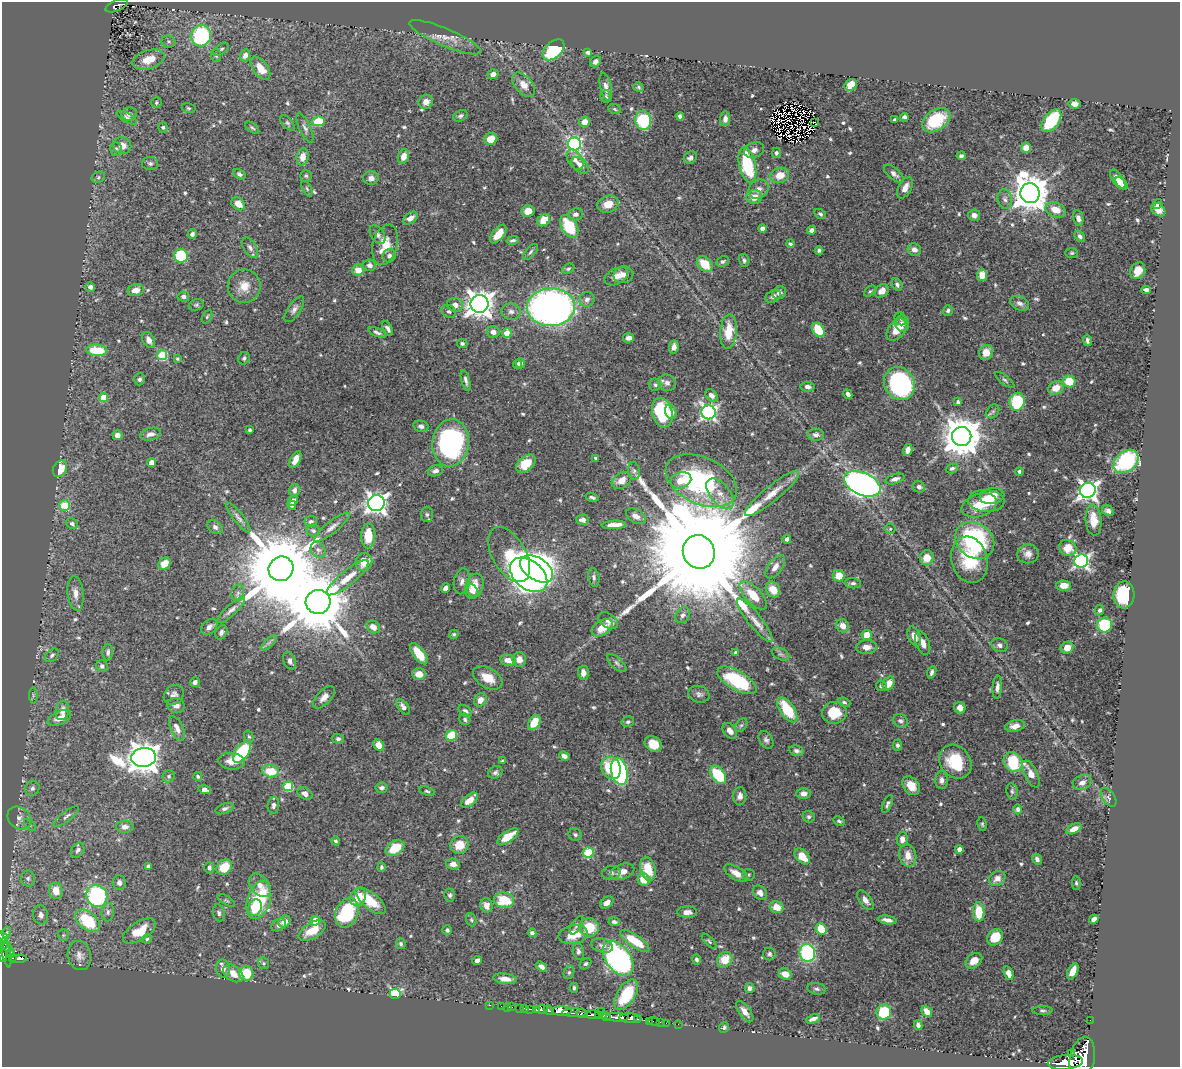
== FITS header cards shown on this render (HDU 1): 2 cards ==
NAXIS1  =                 1178
NAXIS2  =                 1065

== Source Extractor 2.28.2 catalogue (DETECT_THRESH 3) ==
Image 1178 x 1065 px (HDU 1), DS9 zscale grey, 1 PNG px = 1 image px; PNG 1182 x 1069 px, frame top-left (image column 1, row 1065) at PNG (2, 2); each listed source drawn as its Kron ellipse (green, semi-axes under 4 px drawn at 4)
Background 0.451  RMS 0.013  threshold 0.0388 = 3 sigma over >= 5 px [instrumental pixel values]
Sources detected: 644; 2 with non-positive FLUX_AUTO (blend fragments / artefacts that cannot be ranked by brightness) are neither listed nor drawn; of the other 642, the 500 brightest by FLUX_AUTO listed and drawn (142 fainter detections omitted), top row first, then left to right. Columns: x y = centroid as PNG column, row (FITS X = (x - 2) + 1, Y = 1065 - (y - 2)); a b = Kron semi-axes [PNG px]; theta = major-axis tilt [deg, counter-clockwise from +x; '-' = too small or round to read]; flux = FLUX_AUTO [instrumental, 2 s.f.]
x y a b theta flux
117 6 12 5 22 95
201 36 11 10 - 100
445 37 39 9 -23 12
168 42 7 6 - 1.7
221 49 9 5 34 2
554 50 13 8 44 71
588 52 4 3 - 2.3
216 55 6 5 - 1.9
245 55 6 5 - 5.4
149 59 16 9 17 15
595 62 6 5 - 3.7
260 68 13 7 -54 13
493 74 5 5 - 3.6
524 85 14 8 -49 8.8
851 85 6 5 - 14
606 87 14 5 -77 4.3
638 87 5 4 - 1.5
606 96 6 5 - 1.8
156 102 5 5 - 1.5
426 102 7 7 - 5.9
1074 104 6 4 -8 6.6
189 108 7 5 -15 1.5
615 109 6 5 - 1.4
129 114 8 6 13 3.3
460 116 7 5 28 2.2
680 116 4 4 - 1.9
904 117 4 4 - 2.2
127 118 11 4 -29 2.6
725 119 7 5 84 4.3
643 120 9 8 - 44
895 120 4 3 - 1.6
936 120 16 10 34 41
318 121 6 5 - 25
1051 121 13 7 52 47
584 122 5 5 - 6.9
814 122 3 2 - 2.3
287 123 9 5 -48 1.8
163 127 5 4 - 1.7
252 128 8 4 -37 1.6
305 128 15 5 -65 3.9
491 139 6 6 - 13
574 144 6 6 - 160
122 145 9 8 - 9.3
1026 148 5 5 - 7.6
116 149 7 5 89 2
754 150 10 7 18 3.9
776 153 5 4 - 2
403 156 7 5 68 8.2
961 156 4 3 - 1.9
303 157 8 6 78 8.5
690 158 7 5 38 2.7
575 160 11 7 -58 5.2
150 163 8 6 -1 2.4
580 165 10 6 -45 5.9
747 165 18 8 -77 59
239 174 6 4 -32 1.9
894 174 12 5 -40 4
780 175 9 7 18 13
306 176 6 6 - 1.6
98 177 7 5 24 1.5
371 178 8 7 - 4.6
1118 179 11 5 -56 9
1122 183 8 4 -48 2.8
905 188 11 6 61 7.2
307 189 8 4 -63 1.6
759 189 11 9 40 5.9
1030 193 10 9 - 2200
754 197 8 7 - 10
1005 199 10 7 -79 3.6
238 204 7 5 -41 8.8
608 204 11 8 20 11
1157 204 5 4 - 2.1
1056 210 10 7 -22 12
1158 210 8 5 -39 6.9
528 211 6 6 - 9.8
575 214 7 6 - 3.7
820 214 6 4 -30 1.9
974 215 6 5 - 4
410 218 8 5 37 5.5
1078 218 8 5 -78 3.8
544 220 7 5 43 13
569 226 12 7 -58 35
762 229 4 4 - 5.9
812 230 4 4 - 3.7
192 234 5 4 - 2.5
378 234 10 6 -55 3.6
498 234 11 5 51 11
1080 236 6 4 -52 2.8
513 240 6 3 13 1.9
790 244 4 3 - 1.8
385 245 20 12 76 17
250 248 11 6 -59 3.7
819 250 4 4 - 1.9
914 250 7 6 - 4.3
531 252 9 5 49 2
1072 253 6 5 - 1.6
181 256 7 6 - 48
389 256 7 6 - 3.2
744 260 6 5 - 1.9
723 261 6 5 - 2
705 264 9 6 -44 19
370 265 6 5 - 3.4
568 269 6 4 28 1.5
358 270 6 5 - 10
1138 271 9 7 58 12
623 275 10 8 13 5.7
982 275 6 5 - 11
616 276 12 8 28 7.2
897 285 6 5 - 2.5
244 286 17 16 - 13
90 287 5 4 - 3
136 290 8 6 14 8.4
1146 290 4 4 - 3.2
870 291 7 4 44 1.4
882 291 8 6 44 9
779 293 7 6 - 2.9
183 296 6 5 - 3.1
773 296 8 6 30 3.4
587 299 8 7 - 3.9
1020 303 10 6 -24 3.7
479 304 9 8 - 1000
196 305 8 5 19 1.7
455 305 8 6 -14 5.6
551 307 24 19 2 480
294 309 15 6 56 4
948 310 5 5 - 2.2
449 311 7 6 - 2.4
511 311 9 8 - 4.2
207 317 7 4 63 1.4
900 319 6 5 - 1.7
902 324 8 7 - 4.3
388 328 8 4 -61 3
818 330 7 5 -59 25
897 330 13 8 49 14
728 331 17 8 86 22
377 332 9 4 -23 2.6
493 332 6 6 - 5.3
507 333 5 4 - 12
629 338 5 4 - 3.6
149 340 8 6 -61 5.4
1087 340 6 4 -79 2.6
462 343 5 4 - 1.8
674 347 7 4 83 4.2
97 350 10 6 -4 29
986 352 7 7 - 11
162 355 5 5 - 55
177 358 3 3 - 1.5
244 358 6 5 - 1.8
520 363 5 4 - 3.5
517 364 4 4 - 3.6
140 379 6 5 - 2.2
466 380 11 4 -75 2.8
1005 380 11 4 -39 2
1069 381 6 6 - 20
667 383 9 8 - 4.4
899 383 17 14 -58 140
655 385 6 6 - 1.9
807 387 7 5 -8 3.2
1056 388 8 6 32 10
848 394 5 3 - 3.2
711 395 7 5 -43 4.2
103 397 4 4 - 19
958 402 4 4 - 2.2
1017 402 9 7 79 53
993 411 7 6 - 2.1
662 412 15 10 -76 62
671 412 7 5 -69 6.3
709 412 7 7 - 250
421 426 7 5 -14 3.3
250 430 3 3 - 1.4
150 434 11 6 13 4.8
117 435 5 4 - 5.8
816 435 8 6 -3 3.7
962 436 9 9 - 2700
451 443 23 18 83 180
908 450 6 4 73 4.2
596 458 4 3 - 2.3
295 460 9 5 63 7.8
1126 461 14 10 40 79
152 463 4 4 - 9.2
526 464 11 7 41 19
952 468 6 4 22 2.2
60 469 9 6 60 14
435 471 8 5 15 3.3
634 471 9 6 -81 2.3
1019 471 4 4 - 1.8
895 479 10 5 17 3.8
681 480 11 8 20 13
621 481 10 7 32 9.4
701 481 38 23 -25 140
862 484 19 11 -23 540
919 487 6 5 - 3.2
294 490 6 5 - 3.3
1088 490 8 7 - 410
772 493 34 7 39 16
720 494 18 10 -49 12
992 496 12 8 10 8.6
592 497 6 3 -15 1.8
293 501 5 4 - 3.1
986 501 18 11 -3 20
376 503 8 8 - 530
65 505 5 5 - 38
292 505 5 4 - 2.1
979 505 18 11 17 16
1108 511 6 5 - 2.9
427 514 7 6 - 2
636 516 10 6 -31 5.9
238 518 18 5 -52 4.2
583 520 6 5 - 3.9
1093 520 15 8 -85 12
311 522 6 5 - 2.4
72 524 6 5 - 2.4
614 525 12 4 3 9.8
215 527 8 6 -38 3.2
332 527 22 6 38 6.1
890 529 5 5 - 1.4
313 531 7 6 - 1.8
368 536 12 7 90 20
787 539 4 4 - 3.6
975 540 21 17 -36 110
1068 548 9 8 - 14
318 550 8 7 - 3
699 552 17 15 -63 50000
509 554 30 16 -60 48
1028 554 11 9 7 5.8
927 558 7 7 - 13
969 560 23 18 -74 38
1081 561 7 6 - 230
364 562 9 8 - 13
165 564 7 5 44 10
775 567 13 7 54 6.2
281 569 13 12 - 15000
537 569 18 11 -33 1300
529 575 21 14 -39 650
839 576 6 5 - 14
594 577 9 5 -79 2.4
348 578 26 7 39 12
462 581 13 8 80 4.9
853 583 8 5 -6 2.3
474 586 13 8 70 16
1064 586 7 5 -1 8.2
445 588 5 4 - 4.1
773 589 8 6 -55 13
473 591 7 5 -56 4.1
76 593 17 8 -83 7.3
238 593 8 6 77 2.8
753 595 18 8 -47 22
1124 595 13 10 87 46
318 602 12 12 - 8200
231 610 18 5 42 4.6
1100 610 5 4 - 2.1
683 615 8 7 - 3.4
755 620 27 7 -52 11
608 621 11 7 -34 4.1
1105 625 7 7 - 51
842 626 7 6 - 7.3
209 627 9 6 42 4.2
373 627 7 6 - 6.8
602 628 11 7 32 13
221 632 7 5 60 2.9
454 634 5 4 - 1.4
867 635 5 5 - 12
914 636 10 6 -68 8.3
269 643 9 3 45 2.2
923 643 12 6 -69 6.7
999 645 8 6 -26 3.3
867 647 10 7 2 6.2
1067 648 6 5 - 9.3
108 652 8 5 87 2.9
736 652 4 3 - 2.6
419 654 12 5 -53 17
780 654 9 6 -26 2.6
52 655 8 5 41 2.1
519 659 7 6 - 7.7
508 660 7 5 -11 7.7
290 661 9 6 -69 3.8
617 663 12 5 -43 2.8
102 666 6 5 - 2.6
932 672 6 4 67 2.6
583 673 7 5 -87 4.7
419 674 7 6 - 8.7
488 678 16 10 -30 13
737 680 22 9 -30 57
195 682 5 5 - 3
889 684 7 5 58 8.6
881 686 5 5 - 2.4
997 687 11 5 84 3.7
699 694 11 8 -16 3.3
33 695 8 4 -89 1.9
174 695 11 9 46 4.4
324 697 14 7 46 6.2
480 700 7 6 - 6.9
844 702 6 4 -22 1.8
176 705 9 7 -17 4.7
403 707 9 5 -52 3.8
960 708 6 5 - 4.9
62 710 10 6 80 7.2
787 710 14 7 -55 34
465 711 7 5 -35 2.5
834 713 12 11 - 22
59 718 13 6 25 7.9
465 719 6 5 - 2
900 721 8 6 -28 2.8
534 722 8 5 60 21
628 722 6 5 - 2
741 725 8 5 52 1.7
1015 726 10 6 14 6.4
177 728 13 6 -66 6.1
730 731 9 6 -51 6.3
451 735 6 5 - 25
249 737 6 4 -71 1.4
338 739 6 5 - 2.4
766 740 9 6 -57 2.6
653 744 9 7 -36 17
379 745 6 5 - 9.3
897 745 5 5 - 1.9
797 751 7 5 -12 2.5
242 752 12 6 54 59
564 756 5 4 - 4.3
144 757 12 9 7 1500
231 761 13 8 -7 8.2
502 761 3 3 - 1.4
955 762 18 15 -52 34
1013 762 10 9 - 45
611 768 11 9 -64 36
271 771 8 6 -7 20
619 771 14 8 -77 140
495 772 7 5 26 2.3
1031 774 15 6 -63 8.9
718 775 10 6 -53 44
169 776 6 5 - 2
198 776 4 3 - 1.5
942 780 9 6 89 4
1082 782 9 7 26 5.3
288 786 5 5 - 46
911 786 10 7 -51 12
32 788 8 7 - 3.5
382 788 6 5 - 2.4
205 790 6 4 -16 8.6
427 791 8 4 -19 1.6
1012 791 8 5 -80 2.1
305 794 8 5 -28 4.1
804 794 7 5 1 4.7
740 796 9 6 86 4.2
1108 797 10 6 -56 2.7
469 800 10 5 38 9.8
887 804 9 4 65 2.5
273 805 8 5 83 3.2
225 809 9 5 20 2.5
1018 809 5 4 - 2.7
66 816 15 5 37 3.3
809 817 6 5 - 1.7
19 818 13 10 -42 7.5
839 821 6 4 -30 1.6
982 824 7 4 -80 1.4
30 825 7 4 -45 1.6
125 827 8 6 4 4.8
1074 829 8 4 26 7.3
575 835 7 6 - 2
508 837 12 5 34 18
902 839 7 5 88 4.8
336 841 5 4 - 1.7
459 845 9 8 - 16
395 848 10 7 32 21
959 849 4 4 - 6.2
78 850 8 6 57 2.6
588 852 5 5 - 49
908 855 11 8 -76 8.6
802 856 9 6 -46 14
1037 859 6 4 -60 3.3
453 864 7 5 -5 5.2
148 866 4 3 - 2.5
224 867 8 7 - 19
381 867 5 4 - 1.5
209 868 6 5 - 2.5
648 869 12 7 -75 23
622 872 12 7 19 7.8
611 873 9 7 7 2.5
736 873 13 6 -32 8
748 875 6 6 - 1.5
28 878 8 7 - 3
997 878 9 7 35 6.2
644 880 6 6 - 16
119 883 7 6 - 3.4
1076 883 7 4 -89 1.5
260 885 13 9 -50 8
56 891 8 7 - 13
760 893 8 6 -50 5
450 895 6 5 - 2.2
97 896 11 10 - 130
358 897 9 7 61 16
226 900 10 4 -31 1.5
259 900 20 11 73 67
504 900 10 7 -7 27
865 900 11 6 -54 5.1
370 901 18 8 -40 25
607 902 7 5 36 5.4
486 905 7 6 - 7
777 907 7 6 - 12
255 908 8 6 64 11
108 912 9 6 84 3.2
687 912 10 6 -1 4.9
979 912 9 6 -88 25
219 913 9 6 -77 2.5
347 913 15 11 67 71
41 915 9 7 -81 4.2
1094 919 5 4 - 5.5
471 920 6 5 - 1.5
887 920 9 4 -9 4.5
88 921 14 8 -39 47
284 921 6 5 - 7.7
315 921 5 4 - 15
614 922 5 4 - 2.3
279 925 8 5 32 3.5
576 925 10 5 60 2.1
589 927 9 9 - 25
821 929 6 5 - 20
447 930 4 4 - 2.1
139 931 18 9 33 20
312 931 15 8 32 19
7 932 5 3 - 1.4
532 933 4 4 - 2.6
63 935 6 5 - 1.4
573 935 14 9 12 16
3 937 6 4 -55 7.5
995 937 9 7 46 20
147 939 5 4 - 1.5
635 941 17 6 -34 24
709 941 9 3 -46 1.4
401 944 5 4 - 1.8
3 946 3 3 - 28
602 946 11 7 -15 4.3
7 947 5 3 - 49
578 951 8 5 -79 2.5
6 953 15 3 -78 120
11 953 5 2 - 51
807 953 9 7 -75 90
769 954 6 6 - 2.2
3 955 7 3 -84 210
79 955 15 11 -77 7
13 957 4 3 - 83
618 958 19 12 -52 220
18 959 9 3 0 93
696 959 5 4 - 1.9
725 960 8 7 - 14
477 961 5 4 - 4.5
974 961 9 6 39 8.4
264 963 6 5 - 1.6
585 964 6 5 - 1.6
541 967 6 4 -34 3.5
223 969 9 7 -81 4.9
1073 971 8 5 64 9.5
569 972 7 5 75 1.7
233 973 11 7 -36 10
246 973 7 7 - 24
1008 973 7 4 -73 6.7
785 974 7 5 -23 8.6
505 979 12 5 -7 7.6
574 988 5 3 - 1.5
750 988 5 4 - 2.9
816 989 9 5 -9 2.4
395 994 6 5 - 100
626 995 17 9 58 38
489 1005 3 2 - 12
501 1006 2 2 - 6.7
507 1007 2 2 - 8.6
511 1007 3 3 - 33
520 1008 3 2 - 40
524 1008 3 2 - 9.1
530 1009 3 2 - 40
542 1009 6 4 3 410
536 1010 3 3 - 250
548 1010 5 4 - 300
1042 1010 10 3 0 1.5
562 1011 10 4 0 1400
601 1011 2 2 - 37
745 1012 12 6 -54 7.4
884 1012 7 7 - 41
927 1012 6 4 -48 6.2
574 1013 12 4 0 280
582 1014 6 2 -12 210
592 1015 7 3 1 300
599 1016 3 3 - 58
603 1016 3 3 - 50
607 1017 3 3 - 28
617 1017 11 3 -2 700
630 1018 11 5 -3 590
637 1019 3 3 - 23
813 1019 7 3 21 3.5
1090 1020 2 2 - 5.5
649 1021 2 2 - 8
654 1021 6 2 -18 12
660 1022 2 2 - 8.7
666 1023 2 2 - 8.5
678 1024 2 2 - 7.3
918 1025 5 4 - 3.1
724 1027 5 5 - 1.8
1071 1054 3 2 - 110
1082 1057 20 12 78 3800
1065 1062 17 7 5 2200
At the frame edge (FLAGS 8, measured only in part): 5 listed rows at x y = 3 937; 3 946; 3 955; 1082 1057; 1065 1062
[142 fainter detections neither listed nor drawn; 2 non-positive-flux detections neither listed nor drawn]